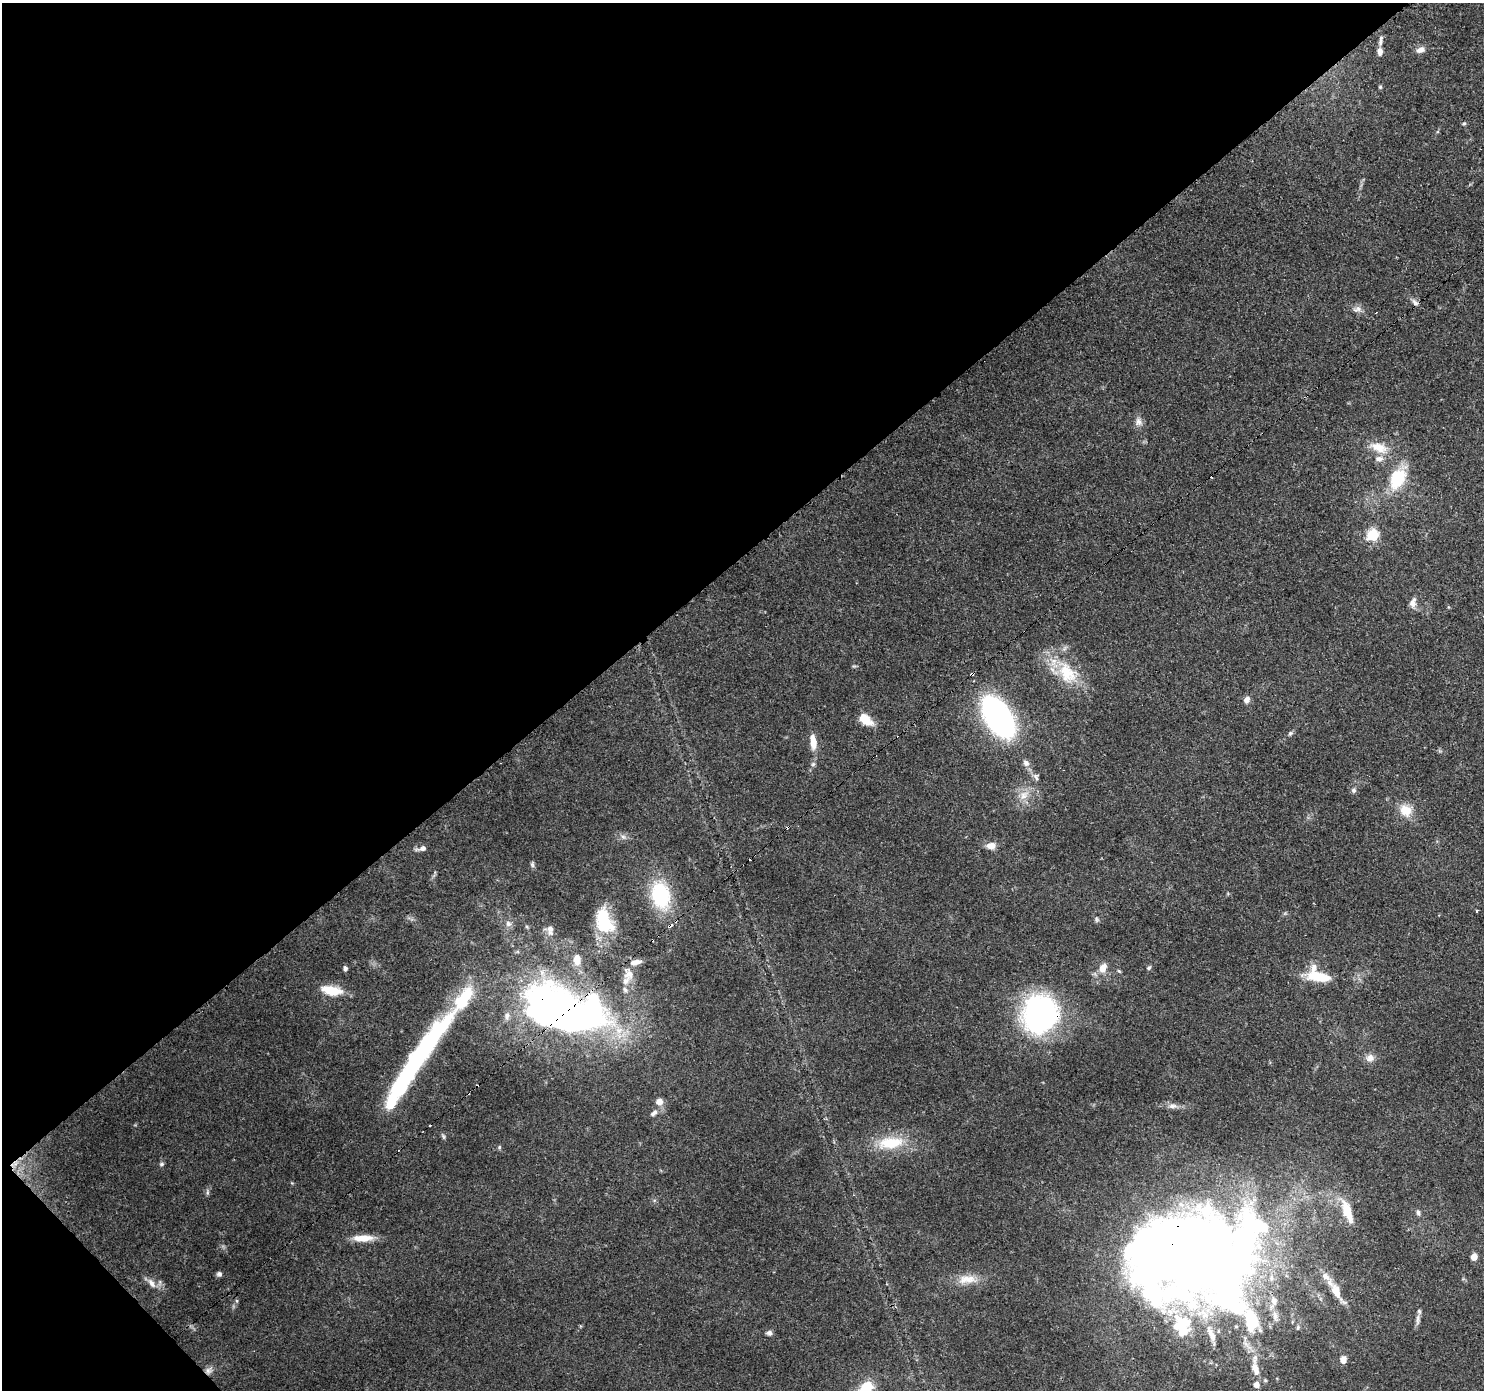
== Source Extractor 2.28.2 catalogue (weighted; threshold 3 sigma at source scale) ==
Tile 5 of 4 x 4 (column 1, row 2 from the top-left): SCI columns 91-1572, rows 3005-4392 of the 6113 x 6069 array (HDU 1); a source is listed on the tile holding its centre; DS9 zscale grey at full resolution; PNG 1486 x 1392 px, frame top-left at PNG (2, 3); no overlay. Shown black and unused: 41% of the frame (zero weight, under 3 of 4 exposures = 7% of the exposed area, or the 3 px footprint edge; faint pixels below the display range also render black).
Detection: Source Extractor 2.28.2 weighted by HDU 2 'WHT'; one run over the whole footprint, this tile lists its part. Background 0.13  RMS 0.0047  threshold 0.0213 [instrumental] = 3 sigma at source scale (4.5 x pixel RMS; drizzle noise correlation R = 1.50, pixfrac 1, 0.0396/0.0396 arcsec/px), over >= 5 px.
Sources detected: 112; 10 inside a brighter object's white glare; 8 cosmic-ray / hot-pixel residue — not listed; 16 inside a brighter listed object's ellipse — not listed separately; the other 78 listed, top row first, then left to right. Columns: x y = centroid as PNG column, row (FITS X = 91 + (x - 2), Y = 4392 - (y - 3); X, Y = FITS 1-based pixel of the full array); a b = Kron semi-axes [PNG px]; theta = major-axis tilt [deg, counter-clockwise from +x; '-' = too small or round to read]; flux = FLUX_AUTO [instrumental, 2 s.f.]
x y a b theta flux
1381 41 15 5 82 1.8
1420 50 12 7 24 2.7
1380 51 8 6 -86 2.6
1380 87 5 5 - 0.67
1464 124 7 3 9 0.61
1414 302 10 6 -53 1.7
1357 309 13 8 13 2.6
1376 313 2 2 - 0.41
1138 422 12 10 -81 2.8
1379 447 27 13 -21 9.3
1398 478 27 18 63 20
1372 535 6 6 - 48
1413 603 13 8 80 3
1067 673 39 24 -55 23
972 674 4 3 - 2.1
1247 700 8 6 46 2.5
998 717 28 15 -58 180
866 720 18 10 -38 7.1
1290 733 7 5 63 0.95
813 743 13 8 -85 4.7
1026 763 8 7 - 2.1
813 764 6 6 - 0.96
1036 777 10 6 -67 1.6
1354 790 7 6 - 1.3
1024 795 16 11 47 5.9
1406 810 18 15 -44 7.8
623 837 10 5 -21 1.7
991 846 11 8 1 4
423 848 8 7 - 1.8
532 865 8 5 -89 1.1
661 895 28 19 -76 35
1477 911 3 3 - 0.47
1097 919 7 6 - 0.94
604 921 32 20 -69 22
508 924 9 8 - 2.1
550 930 14 7 -88 2.8
577 960 16 10 -87 5.8
345 968 6 5 - 1.1
1103 968 11 8 72 5
1149 968 6 4 48 0.86
1119 971 6 4 -44 0.63
629 974 18 13 -78 6.1
1318 977 33 12 -9 13
331 990 22 9 -10 12
563 1011 72 42 -21 320
1040 1014 34 31 68 120
425 1049 90 22 57 72
1370 1058 11 10 - 3.1
659 1102 7 7 - 4.2
1173 1106 13 8 -4 2.7
654 1113 12 7 43 2.1
443 1136 8 3 -60 0.79
890 1143 38 17 7 18
499 1147 5 5 - 0.66
161 1164 7 5 16 0.84
207 1192 9 4 90 0.95
1347 1211 36 12 -70 12
1418 1212 8 5 -64 1.4
363 1238 27 8 1 7.6
1196 1255 20 16 60 640
1474 1257 6 6 - 3.3
219 1274 6 6 - 1.3
1271 1278 6 6 - 1.4
967 1279 28 12 3 8.2
151 1283 15 7 -54 3.1
1336 1291 26 9 -60 8.3
1156 1295 86 52 -67 110
237 1301 5 3 - 0.55
1274 1301 11 8 -74 3.1
1418 1319 16 5 84 2
1251 1321 100 24 -52 50
1298 1328 7 5 87 0.92
769 1333 7 6 - 1.5
1343 1360 8 6 -87 3.1
1255 1369 15 7 -71 4.9
208 1371 11 9 36 2.4
1265 1380 5 4 - 0.61
1256 1385 5 5 - 3.2
Overlapping masked pixels (flux is a lower limit): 6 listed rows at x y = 972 674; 563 1011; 1040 1014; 1196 1255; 1156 1295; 208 1371
Isophote crosses this tile's border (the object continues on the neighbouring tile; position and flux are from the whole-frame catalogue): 1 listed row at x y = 1156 1295